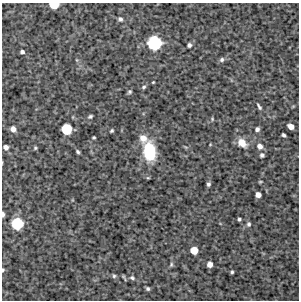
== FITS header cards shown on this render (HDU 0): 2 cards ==
NAXIS1  =                  297 /Length X axis
NAXIS2  =                  298 /Length Y axis

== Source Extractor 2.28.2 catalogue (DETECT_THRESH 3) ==
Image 297 x 298 px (HDU 0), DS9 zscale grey, 1 PNG px = 1 image px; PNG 301 x 302 px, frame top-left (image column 1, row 298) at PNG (2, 3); no overlay
Background 4590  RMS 210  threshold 644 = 3 sigma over >= 5 px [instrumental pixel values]
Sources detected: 43; all 43 listed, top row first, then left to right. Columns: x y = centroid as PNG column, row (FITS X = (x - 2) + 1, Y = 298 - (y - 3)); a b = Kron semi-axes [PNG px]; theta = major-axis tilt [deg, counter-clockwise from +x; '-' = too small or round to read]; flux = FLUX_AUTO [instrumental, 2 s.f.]
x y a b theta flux
54 5 7 5 -1 280000
120 19 6 6 - 36000
154 43 9 9 - 920000
189 45 5 4 - 37000
22 52 4 4 - 36000
222 60 6 6 - 33000
153 82 3 2 - 12000
144 87 6 4 28 24000
129 92 5 5 - 23000
259 107 9 4 -57 31000
90 116 5 4 - 25000
212 119 5 4 - 16000
291 126 6 5 - 92000
13 129 6 6 - 74000
66 129 7 7 - 460000
257 129 5 5 - 40000
111 131 4 3 - 21000
284 135 4 3 - 30000
94 137 3 3 - 17000
143 138 12 9 -58 120000
242 143 12 9 -40 160000
260 146 7 7 - 69000
6 147 6 5 - 49000
35 148 4 4 - 19000
149 151 18 11 -82 690000
78 152 4 3 - 23000
262 155 6 5 - 33000
260 182 4 4 - 15000
208 184 4 4 - 30000
258 195 5 5 - 84000
3 214 5 3 - 43000
239 219 3 3 - 24000
17 223 8 8 - 610000
249 224 6 5 - 29000
194 250 6 6 - 180000
171 264 7 4 72 22000
210 264 5 5 - 84000
3 270 5 3 - 21000
232 272 3 3 - 21000
114 276 6 5 - 24000
124 277 6 2 -61 18000
132 278 7 5 -28 29000
148 289 4 3 - 25000
At the frame edge (FLAGS 8, measured only in part): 3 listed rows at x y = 54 5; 3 214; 3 270